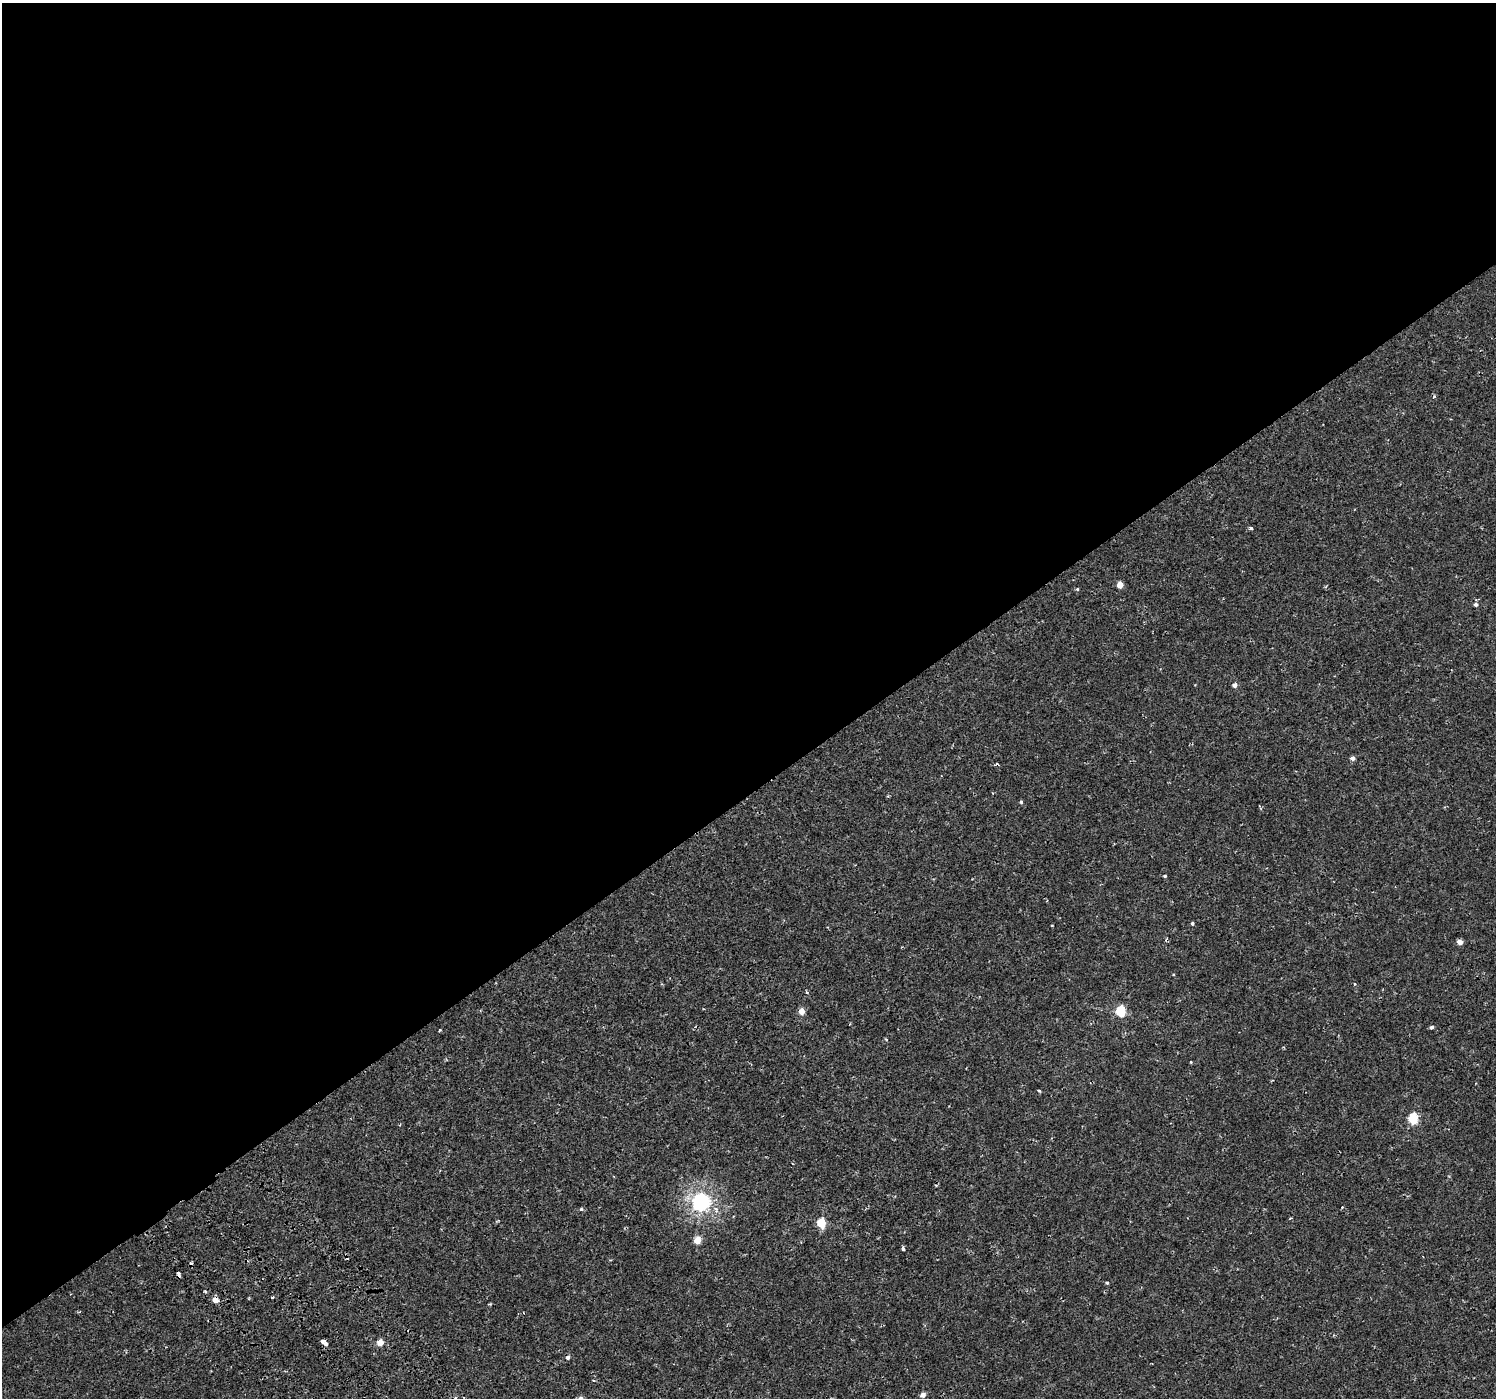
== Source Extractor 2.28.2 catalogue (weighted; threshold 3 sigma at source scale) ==
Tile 2 of 4 x 4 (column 2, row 1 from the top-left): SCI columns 1541-3034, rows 4362-5757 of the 6076 x 5992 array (HDU 1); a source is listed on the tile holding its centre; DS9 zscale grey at full resolution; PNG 1498 x 1400 px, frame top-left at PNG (2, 3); no overlay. Shown black and unused: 57% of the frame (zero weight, under 2 of 3 exposures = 3% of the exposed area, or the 3 px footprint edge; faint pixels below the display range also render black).
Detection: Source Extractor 2.28.2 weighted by HDU 2 'WHT'; one run over the whole footprint, this tile lists its part. Background 3.61e-04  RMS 0.0014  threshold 0.00631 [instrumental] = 3 sigma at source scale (4.5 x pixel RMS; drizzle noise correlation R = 1.50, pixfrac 1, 0.0396/0.0396 arcsec/px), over >= 5 px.
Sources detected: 41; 7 cosmic-ray / hot-pixel residue — not listed; the other 34 listed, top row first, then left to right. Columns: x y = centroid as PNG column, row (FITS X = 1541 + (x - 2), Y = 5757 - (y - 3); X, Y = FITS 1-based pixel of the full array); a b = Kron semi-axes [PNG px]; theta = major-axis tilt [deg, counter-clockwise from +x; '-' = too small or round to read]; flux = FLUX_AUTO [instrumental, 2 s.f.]
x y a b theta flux
1251 528 4 3 - 0.63
1120 585 5 4 - 1.6
1077 589 4 4 - 0.15
1476 604 5 5 - 0.46
1235 685 5 5 - 0.56
1352 758 5 4 - 0.55
1021 802 4 4 - 0.22
1165 876 4 3 - 0.18
1192 923 4 3 - 0.27
1052 925 3 2 - 0.089
1460 942 5 4 - 0.92
807 992 4 3 - 0.19
801 1011 5 5 - 1.4
1121 1011 6 5 - 8.4
1432 1027 4 3 - 0.66
440 1030 4 3 - 0.1
1191 1062 3 3 - 0.099
1039 1091 3 3 - 0.43
1413 1118 6 5 - 7.3
400 1125 4 3 - 0.12
701 1202 7 6 - 50
1342 1207 3 3 - 0.099
581 1209 5 5 - 0.2
821 1223 5 5 - 5.8
697 1240 5 4 - 2.5
903 1249 3 3 - 1.1
178 1274 5 3 - 1
1107 1283 4 3 - 0.18
215 1300 5 4 - 1.4
323 1341 5 3 - 0.99
380 1342 4 4 - 1.8
326 1344 4 3 - 0.77
568 1357 5 4 - 0.37
923 1395 5 4 - 0.84
Overlapping masked pixels (flux is a lower limit): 2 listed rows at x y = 178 1274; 215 1300